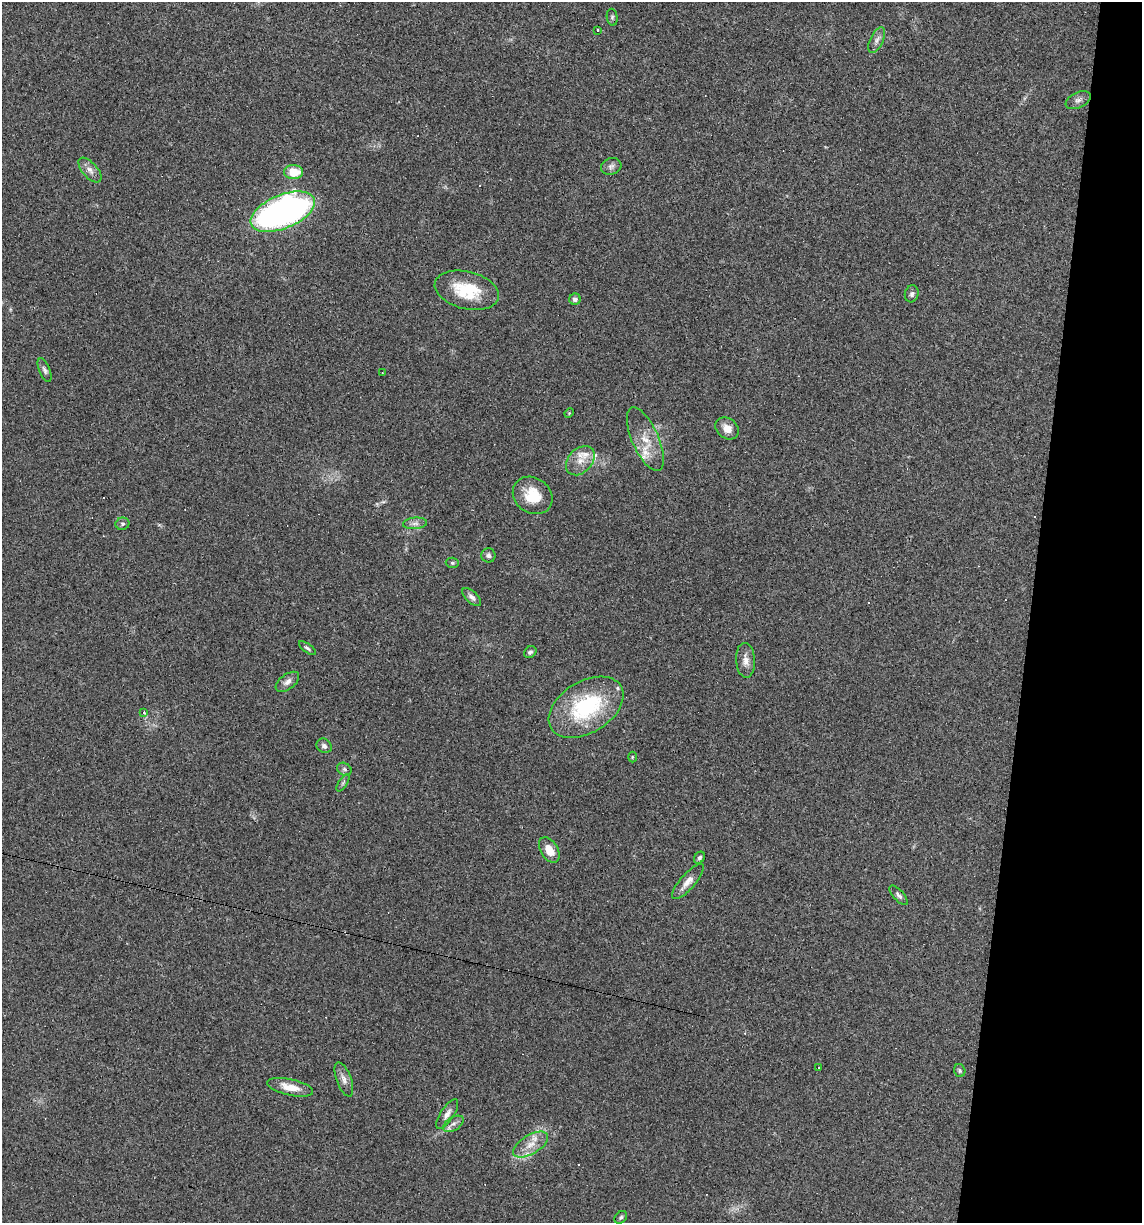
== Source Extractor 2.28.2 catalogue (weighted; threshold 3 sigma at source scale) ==
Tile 8 of 4 x 4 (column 4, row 2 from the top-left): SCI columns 3536-4675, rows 2445-3665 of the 4907 x 4887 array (HDU 1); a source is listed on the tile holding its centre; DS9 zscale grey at full resolution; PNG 1144 x 1225 px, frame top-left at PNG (2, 2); each listed source drawn as its Kron ellipse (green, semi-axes under 4 px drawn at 4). Shown black and unused: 10% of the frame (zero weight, under 3 of 4 exposures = <1% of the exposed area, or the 3 px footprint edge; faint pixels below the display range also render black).
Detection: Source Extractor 2.28.2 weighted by HDU 2 'WHT'; one run over the whole footprint, this tile lists its part. Background 0.0581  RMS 0.0048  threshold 0.0217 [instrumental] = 3 sigma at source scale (4.5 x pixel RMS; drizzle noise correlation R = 1.50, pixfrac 1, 0.05/0.05 arcsec/px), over >= 5 px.
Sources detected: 60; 11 cosmic-ray / hot-pixel residue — neither listed nor drawn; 4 inside a brighter listed object's ellipse — not listed separately; the other 45 listed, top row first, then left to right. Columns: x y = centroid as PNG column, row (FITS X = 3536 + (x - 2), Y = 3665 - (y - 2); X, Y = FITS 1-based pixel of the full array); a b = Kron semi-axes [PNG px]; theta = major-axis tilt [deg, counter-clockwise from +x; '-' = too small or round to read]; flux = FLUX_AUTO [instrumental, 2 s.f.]
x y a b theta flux
612 17 8 5 -82 0.95
598 31 3 3 - 2.1
877 40 14 6 64 2.2
1078 100 13 7 25 2.2
611 166 10 8 17 2
90 170 15 7 -49 3.1
293 172 9 7 -3 10
283 212 34 17 22 180
467 290 33 18 -14 20
912 294 8 6 73 1.3
575 299 5 5 - 1.6
45 370 12 5 -68 1.5
382 373 3 2 - 0.37
569 413 5 4 - 0.52
727 428 12 10 -39 4.2
645 439 34 13 -66 11
580 461 17 12 47 5.8
533 495 21 17 -35 12
415 523 12 5 5 2
122 524 7 6 - 1
488 555 7 7 - 1.3
452 563 6 5 - 0.85
472 597 11 5 -43 1.9
307 648 10 4 -35 1.1
530 652 7 5 36 1.2
745 660 17 9 -86 4
287 682 13 7 37 2.5
586 707 41 25 32 45
144 713 3 3 - 1.9
324 746 8 7 - 1.7
632 757 5 3 - 0.49
344 769 7 6 - 1.2
343 783 10 4 57 1
549 850 14 8 -58 6.1
699 858 6 5 - 1.1
688 882 22 7 48 4.1
899 895 12 5 -48 1.6
819 1068 3 3 - 1.1
960 1070 6 5 - 0.84
344 1079 18 7 -69 3
290 1087 23 8 -12 6.8
447 1114 17 6 57 2.8
453 1124 11 6 33 2.2
530 1145 19 9 31 6.4
621 1217 7 5 44 0.87